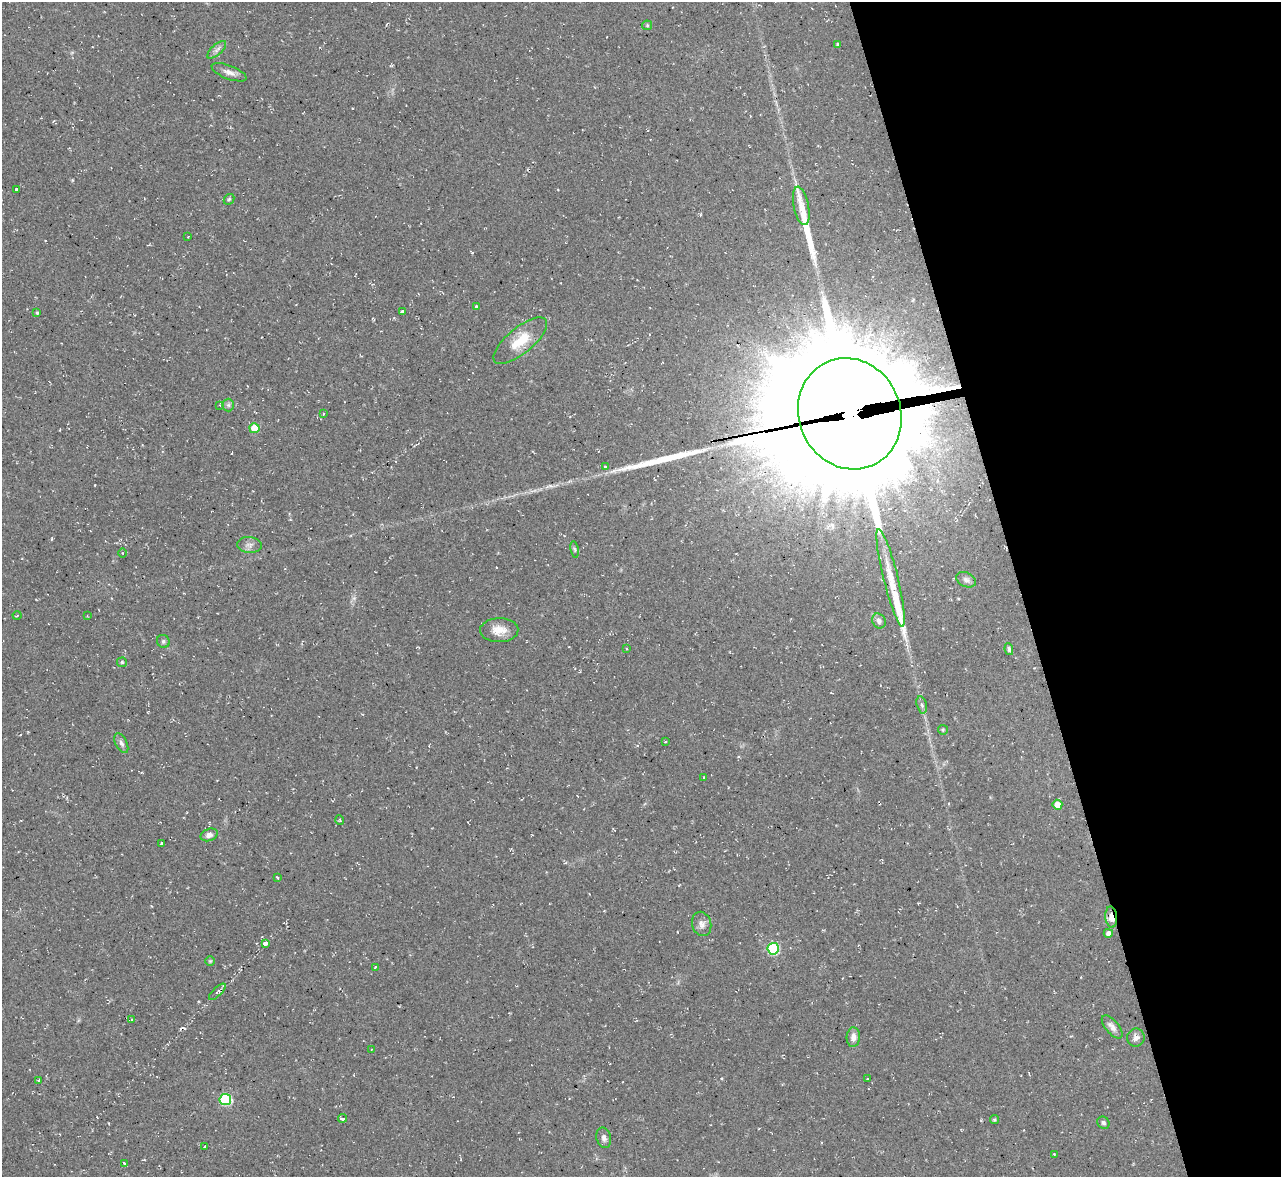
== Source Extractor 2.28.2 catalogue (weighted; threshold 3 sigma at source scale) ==
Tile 12 of 4 x 4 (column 4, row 3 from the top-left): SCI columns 3838-5116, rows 1315-2489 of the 5116 x 5098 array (HDU 1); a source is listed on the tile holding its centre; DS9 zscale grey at full resolution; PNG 1283 x 1179 px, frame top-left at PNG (2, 2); each listed source drawn as its Kron ellipse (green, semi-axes under 4 px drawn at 4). Shown black and unused: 21% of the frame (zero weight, under 2 of 3 exposures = <1% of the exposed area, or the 3 px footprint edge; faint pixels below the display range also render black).
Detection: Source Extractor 2.28.2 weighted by HDU 2 'WHT'; one run over the whole footprint, this tile lists its part. Background 0.0913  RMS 0.01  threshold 0.0458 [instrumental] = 3 sigma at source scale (4.5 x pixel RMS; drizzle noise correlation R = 1.50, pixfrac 1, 0.05/0.05 arcsec/px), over >= 5 px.
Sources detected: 70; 2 cosmic-ray / hot-pixel residue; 3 long thin detections or spike segments (spike, bleed or trail) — neither listed nor drawn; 1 inside a brighter listed object's ellipse — not listed separately; the other 64 listed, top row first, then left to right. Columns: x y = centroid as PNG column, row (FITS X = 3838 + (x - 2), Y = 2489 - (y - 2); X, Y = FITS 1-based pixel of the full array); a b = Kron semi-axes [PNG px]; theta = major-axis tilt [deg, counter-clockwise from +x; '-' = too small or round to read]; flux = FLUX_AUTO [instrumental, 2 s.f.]
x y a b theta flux
647 25 5 5 - 1.2
837 44 3 3 - 1.6
217 50 12 5 43 3.8
229 72 18 7 -21 6.3
16 189 3 3 - 2.3
229 199 6 4 43 1.5
801 206 19 7 -78 9.5
188 237 3 2 - 0.67
476 306 3 3 - 1.7
402 312 3 3 - 13
37 313 4 3 - 1.4
520 341 33 13 39 25
220 405 4 3 - 1.1
228 405 6 6 - 2.2
323 414 4 3 - 1.1
850 414 56 51 -66 52000
254 428 5 5 - 21
605 467 4 3 - 2.2
249 545 12 8 -7 5
575 549 8 4 -81 1.8
122 553 4 3 - 0.78
891 578 50 7 -76 23
966 580 10 7 -26 3.8
17 615 4 3 - 1
87 616 3 3 - 0.76
879 621 8 6 -60 4.4
499 630 19 12 1 13
163 641 7 6 - 2.3
627 648 4 3 - 1.1
1009 649 6 3 -81 2
122 662 5 5 - 1.4
922 705 9 5 -75 2.7
943 730 5 4 - 1.2
666 742 3 2 - 1.4
121 743 10 5 -64 3.3
704 778 3 3 - 1.3
1057 805 5 5 - 12
340 820 5 3 - 0.95
209 835 9 6 19 4.4
161 844 4 3 - 3
278 878 4 2 - 0.93
1111 917 11 6 -84 11
702 924 12 9 -76 5.4
1108 933 4 4 - 5.1
265 943 4 3 - 17
773 949 6 5 - 80
210 961 5 5 - 1.3
375 967 4 3 - 1.1
217 992 11 4 44 2.4
132 1019 3 3 - 0.84
1112 1027 14 6 -50 5.2
853 1037 10 6 87 5.7
1136 1038 9 8 - 4.7
371 1050 3 2 - 0.58
867 1079 3 2 - 0.62
39 1081 3 3 - 2.2
225 1099 6 5 - 82
342 1118 4 3 - 11
994 1120 4 4 - 1.7
1103 1123 6 5 - 2
604 1138 10 7 -76 4.1
205 1147 4 3 - 3.9
1054 1154 3 2 - 0.82
124 1163 4 3 - 4.1
Overlapping masked pixels (flux is a lower limit): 2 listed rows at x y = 850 414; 1111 917